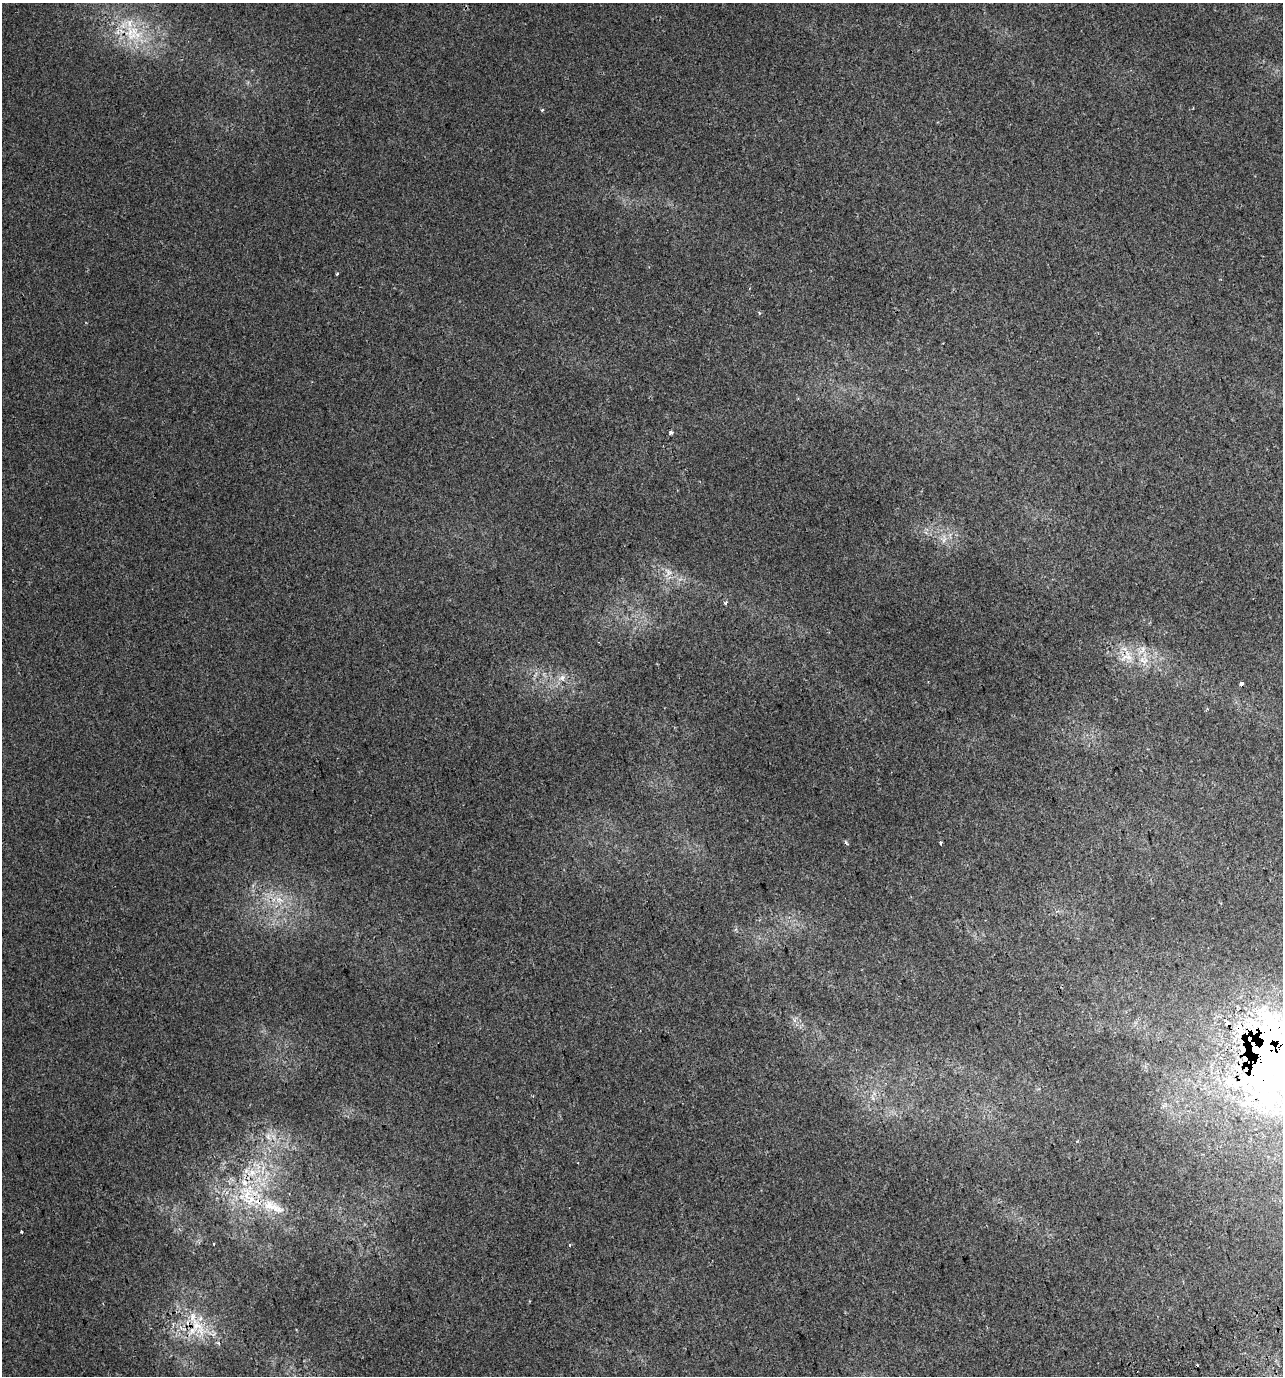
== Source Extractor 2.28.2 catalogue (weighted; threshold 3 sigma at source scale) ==
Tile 6 of 4 x 4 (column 2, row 2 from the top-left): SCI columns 1426-2706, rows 2786-4159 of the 5358 x 5574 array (HDU 1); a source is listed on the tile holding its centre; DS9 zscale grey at full resolution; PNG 1285 x 1378 px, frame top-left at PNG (2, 3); no overlay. Shown black and unused: <1% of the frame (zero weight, under 2 of 3 exposures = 2% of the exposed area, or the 3 px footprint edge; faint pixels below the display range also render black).
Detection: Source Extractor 2.28.2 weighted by HDU 2 'WHT'; one run over the whole footprint, this tile lists its part. Background 0.00367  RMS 0.0038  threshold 0.0171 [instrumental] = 3 sigma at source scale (4.5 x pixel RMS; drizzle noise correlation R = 1.50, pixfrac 1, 0.0396/0.0396 arcsec/px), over >= 5 px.
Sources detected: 33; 1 inside a brighter object's white glare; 4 cosmic-ray / hot-pixel residue — not listed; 7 inside a brighter listed object's ellipse — not listed separately; the other 21 listed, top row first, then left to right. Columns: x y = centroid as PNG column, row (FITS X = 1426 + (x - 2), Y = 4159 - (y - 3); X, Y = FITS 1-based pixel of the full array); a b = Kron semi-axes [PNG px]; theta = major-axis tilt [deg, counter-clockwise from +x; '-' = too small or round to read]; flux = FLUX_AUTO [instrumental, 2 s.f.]
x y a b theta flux
131 34 53 16 -49 19
542 110 3 3 - 0.58
337 274 3 3 - 0.84
671 432 5 4 - 0.93
944 539 13 5 75 2.1
668 572 13 11 74 3.3
726 602 3 3 - 2.2
1142 650 15 6 50 2.4
1129 657 13 7 -41 3.4
1143 661 14 6 -46 2.7
562 678 10 9 - 2.4
1241 684 4 3 - 2.6
846 843 6 4 -62 0.63
940 843 4 3 - 0.99
279 900 15 6 -25 3.3
1256 1049 165 104 -38 290
268 1136 11 6 -81 2.1
248 1197 43 29 -78 32
21 1232 3 3 - 0.62
213 1244 3 2 - 0.48
196 1325 24 15 -50 12
Overlapping masked pixels (flux is a lower limit): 6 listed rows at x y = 131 34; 1129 657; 1143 661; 1256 1049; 248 1197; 196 1325
Isophote crosses this tile's border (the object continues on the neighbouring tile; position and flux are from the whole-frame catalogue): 1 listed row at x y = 1256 1049
Unlisted compact peaks at least as high as the median listed source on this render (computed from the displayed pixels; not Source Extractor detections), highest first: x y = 759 313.